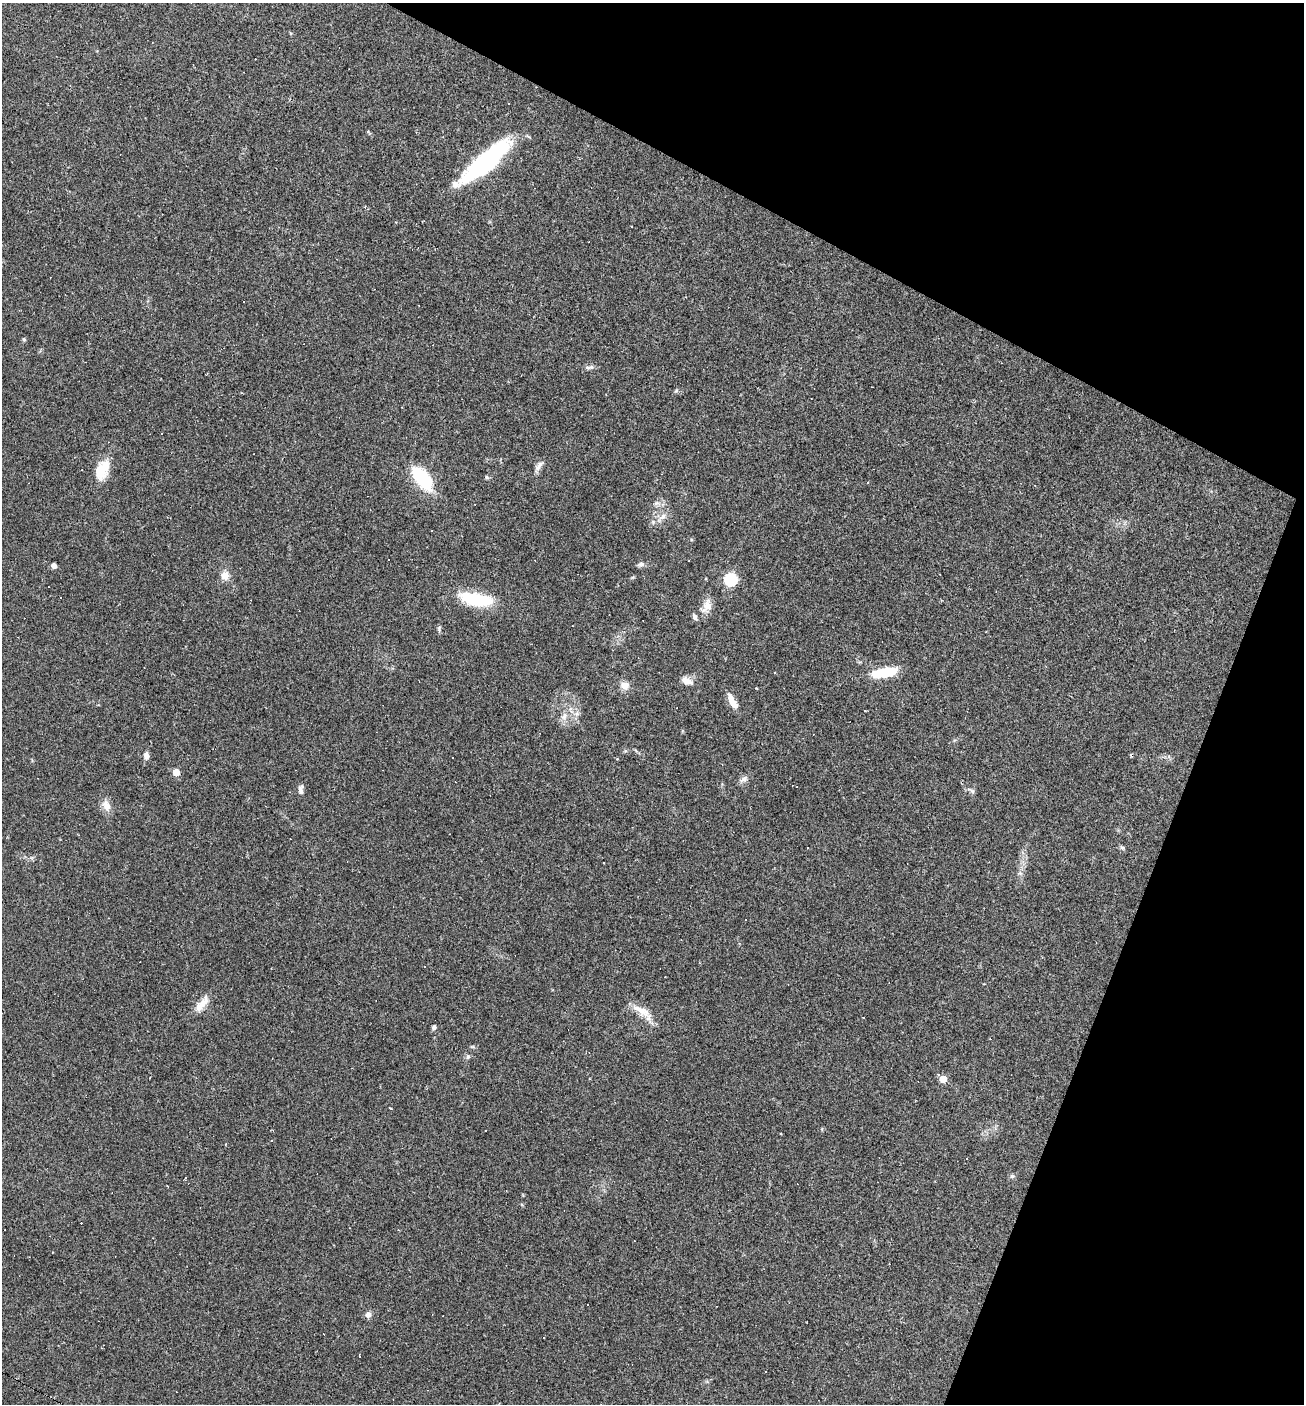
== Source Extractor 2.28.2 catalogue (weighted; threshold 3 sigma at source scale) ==
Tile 8 of 4 x 4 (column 4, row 2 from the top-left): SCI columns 4045-5346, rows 2804-4205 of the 5617 x 5606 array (HDU 1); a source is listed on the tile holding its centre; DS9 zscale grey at full resolution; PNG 1306 x 1406 px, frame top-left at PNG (2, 3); no overlay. Shown black and unused: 22% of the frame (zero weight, under 2 of 3 exposures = <1% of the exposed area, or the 3 px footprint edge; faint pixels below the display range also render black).
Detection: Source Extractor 2.28.2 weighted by HDU 2 'WHT'; one run over the whole footprint, this tile lists its part. Background 0.0642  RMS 0.0053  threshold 0.0239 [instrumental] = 3 sigma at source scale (4.5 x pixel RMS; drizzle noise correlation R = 1.50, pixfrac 1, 0.05/0.05 arcsec/px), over >= 5 px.
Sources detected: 79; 28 cosmic-ray / hot-pixel residue — not listed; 1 inside a brighter listed object's ellipse — not listed separately; the other 50 listed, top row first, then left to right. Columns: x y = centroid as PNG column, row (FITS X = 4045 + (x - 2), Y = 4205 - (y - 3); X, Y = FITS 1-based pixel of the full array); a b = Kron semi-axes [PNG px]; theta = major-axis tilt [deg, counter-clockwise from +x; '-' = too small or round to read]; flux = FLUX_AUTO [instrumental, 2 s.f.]
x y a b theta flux
487 161 58 16 40 72
632 227 2 2 - 0.43
24 339 5 4 - 0.64
591 367 10 6 14 1.7
676 391 6 4 19 0.75
161 434 3 3 - 2.2
539 466 18 6 54 2.6
102 470 27 15 67 12
486 477 6 4 -88 0.6
422 478 25 12 -52 32
656 503 6 5 - 1.1
662 517 12 7 34 3.1
389 559 3 3 - 1.7
689 560 2 2 - 0.38
641 564 7 7 - 1.7
54 566 4 4 - 3.1
225 576 11 10 - 4.4
731 579 6 6 - 58
61 597 3 3 - 1.2
476 599 38 13 -9 25
707 606 17 12 65 5.2
694 617 8 5 -69 1.4
439 629 10 4 -89 0.95
775 672 3 2 - 0.6
885 672 23 8 10 23
687 681 14 8 -21 3.8
625 685 11 10 - 3.9
756 688 3 2 - 0.43
732 701 18 7 -62 6.3
564 716 12 8 63 3.3
146 755 10 7 -87 2.1
452 757 2 2 - 0.35
176 772 5 5 - 9.5
744 779 12 6 28 2
301 790 11 6 86 2.1
972 791 8 5 -44 1
106 805 17 10 -66 4.5
1122 848 7 5 -37 0.99
424 967 3 3 - 0.95
202 1004 27 10 52 6.1
642 1011 33 10 -36 8.1
434 1027 6 5 - 1.2
990 1039 3 2 - 0.27
468 1057 7 5 69 1.1
943 1079 5 5 - 9.3
390 1108 3 2 - 0.67
271 1141 3 3 - 1
1012 1176 6 6 - 1
368 1315 6 6 - 2.7
360 1356 3 2 - 0.33